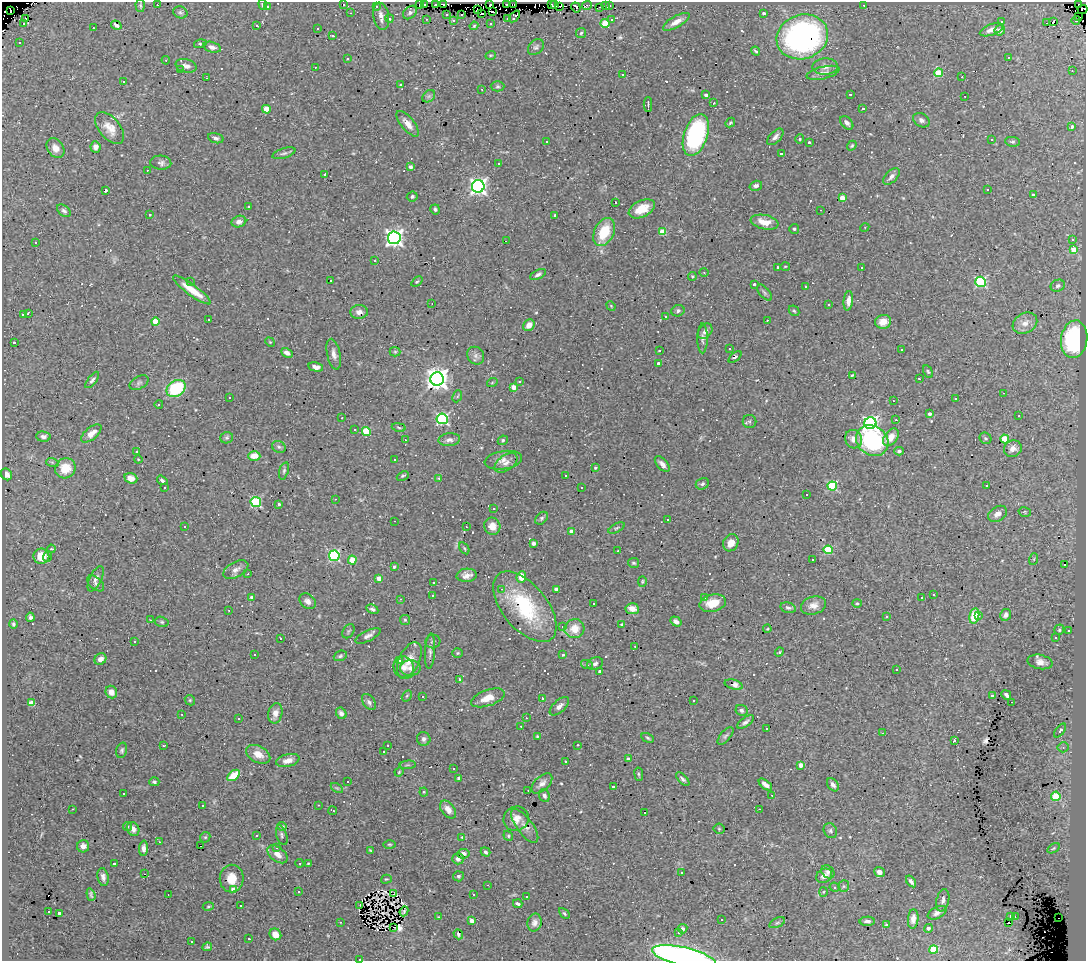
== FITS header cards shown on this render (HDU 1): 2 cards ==
NAXIS1  =                 1084
NAXIS2  =                  959

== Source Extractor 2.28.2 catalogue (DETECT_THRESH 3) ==
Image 1084 x 959 px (HDU 1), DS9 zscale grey, 1 PNG px = 1 image px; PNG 1088 x 963 px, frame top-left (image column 1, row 959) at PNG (2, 2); each listed source drawn as its Kron ellipse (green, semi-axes under 4 px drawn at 4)
Background 3.16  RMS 0.044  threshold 0.131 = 3 sigma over >= 5 px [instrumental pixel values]
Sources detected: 568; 3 with non-positive FLUX_AUTO (blend fragments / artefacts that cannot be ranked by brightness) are neither listed nor drawn; of the other 565, the 500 brightest by FLUX_AUTO listed and drawn (65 fainter detections omitted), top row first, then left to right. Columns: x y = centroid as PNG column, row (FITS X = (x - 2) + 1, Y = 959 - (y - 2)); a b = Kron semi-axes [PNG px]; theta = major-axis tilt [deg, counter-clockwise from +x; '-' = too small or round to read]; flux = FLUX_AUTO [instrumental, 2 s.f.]
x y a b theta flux
343 4 3 2 - 11
419 4 2 2 - 4.1
425 4 3 2 - 4
436 4 3 3 - 4.2
490 4 2 2 - 6.7
507 4 2 2 - 7.5
551 4 3 3 - 12
1079 4 2 2 - 5.7
140 5 6 4 -87 4.6
157 5 3 2 - 29
263 5 5 3 - 5.5
444 5 4 3 - 13
513 5 4 2 - 7
555 5 4 2 - 7
587 5 5 2 - 2.5
609 5 3 3 - 140
864 5 3 2 - 2.4
376 6 3 3 - 14
560 6 2 2 - 6.1
605 6 4 2 - 6.8
267 7 3 3 - 9.1
576 7 5 3 - 43
600 7 3 3 - 36
1082 9 5 3 - 420
477 10 3 2 - 25
11 11 3 3 - 67
180 12 7 6 - 6.2
410 12 8 5 42 7.5
493 12 3 2 - 34
351 13 3 2 - 2.6
481 13 3 3 - 84
763 13 3 3 - 7
447 14 3 3 - 56
462 14 3 3 - 52
381 16 13 8 -80 19
515 16 7 3 51 120
1078 17 4 3 - 52
508 18 3 3 - 44
26 19 3 3 - 660
389 19 4 4 - 5.6
426 19 3 2 - 4.5
453 20 3 3 - 21
611 20 3 3 - 41
1076 20 4 3 - 130
1054 21 3 3 - 650
676 22 15 5 29 20
1001 22 3 3 - 18
24 23 3 3 - 12
491 23 3 3 - 18
605 23 4 4 - 84
1046 23 4 2 - 23
116 25 5 3 - 7.2
257 25 3 2 - 21
474 26 4 3 - 3.1
93 28 3 2 - 8.3
317 28 3 3 - 7.1
991 30 12 5 20 18
1000 30 5 5 - 15
581 33 5 5 - 4.8
332 36 3 2 - 4.6
802 37 26 22 19 870
19 43 3 3 - 9.3
200 44 6 4 14 4.4
212 47 9 5 -17 13
536 47 9 6 46 7.8
756 51 4 2 - 4
491 55 5 3 - 2.9
1008 57 3 3 - 2.8
347 59 3 3 - 20
166 60 4 3 - 2.8
186 66 10 6 -13 15
315 67 3 2 - 7.5
825 67 13 8 3 18
181 69 3 3 - 3.8
1072 71 3 2 - 3.4
823 73 17 6 14 15
938 73 4 4 - 95
623 75 3 2 - 16
962 77 3 2 - 7.3
206 78 3 2 - 4.1
123 81 3 3 - 76
401 85 3 3 - 46
498 86 7 5 -1 5.5
482 89 3 2 - 7.9
850 94 3 2 - 3.1
706 95 4 4 - 11
429 96 7 5 44 7.1
965 96 3 2 - 3.8
714 103 4 3 - 3
648 104 7 2 -90 6.7
266 109 4 4 - 64
863 109 4 4 - 4.5
921 120 9 6 -31 11
730 123 5 3 - 4
847 123 8 5 -47 11
408 124 15 6 -50 25
1072 127 3 3 - 10
110 128 19 10 -51 32
696 135 22 11 71 440
775 137 10 5 46 12
216 138 8 5 -17 6.8
800 139 4 4 - 3.6
992 140 3 3 - 52
546 141 3 3 - 5.2
809 142 3 3 - 4.4
1012 142 7 4 -8 5
852 146 5 4 - 3.8
95 147 6 5 - 15
56 148 11 8 -55 22
284 153 12 5 17 8.1
781 154 3 3 - 6.2
161 163 10 7 -3 11
498 163 3 3 - 7.4
410 167 4 3 - 13
147 170 3 2 - 3.5
325 174 3 2 - 3.1
891 176 10 5 46 13
478 186 6 6 - 1100
756 186 6 5 - 9.9
106 190 3 3 - 17
988 190 3 3 - 4.4
1033 195 4 3 - 4.6
412 197 5 5 - 6.5
842 198 4 4 - 39
615 202 3 3 - 1100
248 207 3 3 - 4.8
435 209 5 4 - 6.3
642 209 14 8 26 58
820 210 3 2 - 16
64 211 8 5 -38 7.6
150 215 4 3 - 3.5
555 215 3 3 - 6.6
239 222 7 5 19 13
765 222 14 7 -11 41
865 227 4 3 - 2.6
794 229 5 5 - 4.7
604 232 15 9 63 95
663 232 4 4 - 72
394 238 6 6 - 1200
1073 239 3 3 - 16
506 241 3 2 - 2.8
36 242 3 2 - 2.9
1074 250 4 4 - 57
375 261 3 3 - 31
785 266 5 3 - 2.6
777 267 3 3 - 8.8
861 267 3 3 - 15
704 272 4 3 - 2.7
538 275 8 4 25 9
692 276 4 4 - 3.5
330 281 3 2 - 7.7
190 282 3 3 - 3.6
417 282 6 4 37 5.1
981 282 5 5 - 300
754 284 3 3 - 6.9
1058 286 7 6 - 7.1
806 287 3 3 - 16
192 290 23 5 -36 55
764 293 10 5 -49 6.4
848 301 10 5 84 21
432 303 3 2 - 6.1
829 305 3 3 - 11
611 306 5 4 - 2.9
678 311 7 5 23 7.6
794 311 6 4 -43 4.6
359 312 9 7 6 16
28 314 4 2 - 7.2
23 315 3 2 - 3.8
665 316 3 3 - 11
208 319 3 3 - 43
767 320 3 2 - 30
155 322 4 4 - 64
883 322 8 7 - 30
1025 323 13 10 30 27
529 325 6 5 - 23
705 331 8 6 52 13
703 338 15 5 90 11
1074 339 19 13 82 310
14 342 3 3 - 13
270 342 5 4 - 3.3
730 349 3 3 - 32
901 349 3 3 - 22
659 350 3 2 - 2.6
395 352 5 5 - 3.7
287 353 6 4 -28 14
334 354 15 6 -77 17
476 356 9 8 - 10
735 357 8 4 40 5
658 363 3 3 - 7.2
316 367 7 4 -12 14
928 371 7 4 -62 4.3
852 375 3 2 - 3
919 378 3 3 - 4.7
437 379 7 6 - 2300
92 380 10 4 52 6.9
520 381 4 2 - 2.5
139 383 10 6 29 7.9
492 383 5 3 - 2.8
514 387 4 4 - 38
176 389 10 8 35 190
1003 393 3 2 - 5.4
457 396 6 4 66 4.9
230 397 3 3 - 44
956 399 3 3 - 14
893 401 3 2 - 6.7
159 404 4 3 - 3.7
930 414 3 3 - 14
1019 416 3 2 - 3.1
342 418 3 2 - 3.7
442 419 5 5 - 420
896 420 3 2 - 21
750 422 7 6 - 6
870 423 6 6 - 770
399 427 7 3 -10 3.6
354 429 3 2 - 3.7
366 431 4 4 - 130
91 433 12 6 40 29
43 437 7 5 -6 12
891 437 10 6 52 32
227 438 6 5 - 4.9
985 438 6 5 - 5.4
854 439 9 8 - 22
1005 439 4 4 - 100
405 440 3 3 - 4.1
449 440 11 6 5 12
503 440 5 4 - 4.9
872 441 17 14 -37 280
279 447 7 5 -27 6.6
1013 449 9 8 - 20
899 451 5 3 - 5.9
137 452 3 3 - 14
254 456 6 5 - 34
138 459 4 3 - 2.4
395 460 3 3 - 42
503 460 19 9 9 25
52 462 6 4 -19 4.3
506 463 13 7 36 17
662 464 9 5 -47 13
65 468 10 10 - 60
595 468 4 3 - 3.2
284 471 9 4 72 5.8
6 474 6 5 - 18
566 475 3 3 - 29
403 476 6 3 24 4.4
131 478 6 5 - 25
439 478 4 3 - 2.9
162 480 5 3 - 6.3
702 484 7 5 26 7
832 486 5 4 - 190
987 486 3 3 - 300
164 488 3 3 - 5.4
581 488 3 3 - 15
806 494 3 3 - 110
335 499 3 2 - 3.3
256 502 5 5 - 280
279 504 3 3 - 4.5
494 508 3 3 - 9.7
1025 512 6 5 - 3.9
998 514 10 7 34 17
541 518 7 5 42 6
668 520 3 3 - 59
394 521 3 2 - 4.8
184 526 3 3 - 6.8
492 526 8 8 - 27
466 527 3 2 - 12
616 528 9 4 27 4.9
571 531 4 3 - 15
534 543 4 3 - 7.9
731 543 9 7 60 28
464 548 6 3 -55 3.7
51 549 4 3 - 4.5
828 550 4 4 - 140
618 551 3 2 - 3.9
41 556 8 8 - 53
334 556 5 5 - 350
47 557 5 4 - 5.1
813 559 3 2 - 3.4
1034 559 6 4 71 3.7
352 560 4 4 - 70
633 563 6 5 - 5.5
1064 565 3 3 - 99
394 567 3 3 - 7.4
236 570 14 7 28 16
248 574 2 2 - 2.4
467 575 10 6 4 18
521 577 6 5 - 32
379 578 4 4 - 30
96 579 14 6 64 14
433 582 3 3 - 21
642 582 5 4 - 3.7
96 583 10 6 -41 9.6
502 589 3 2 - 13
556 589 4 3 - 15
432 595 3 2 - 4.2
933 595 3 3 - 14
252 597 4 3 - 9.8
705 598 3 3 - 7.5
922 598 3 3 - 52
401 599 3 3 - 5.5
308 601 9 7 -42 13
593 603 3 3 - 120
713 603 13 8 14 47
857 603 5 4 - 3.6
813 605 13 9 16 22
525 607 42 22 -51 220
788 608 8 5 -14 7.4
372 609 6 4 -28 7.9
632 609 7 5 -6 18
229 610 3 2 - 4.9
978 615 3 3 - 35
1006 615 6 5 - 11
974 616 8 5 78 29
30 617 4 4 - 7.1
887 617 3 3 - 5.3
150 620 3 2 - 8.6
405 620 5 5 - 3.9
162 622 7 5 -16 5
676 622 6 4 -34 12
13 624 5 4 - 5.6
622 624 4 3 - 6.9
563 627 4 3 - 4.4
574 629 10 9 - 41
767 629 4 3 - 2.5
1059 630 5 5 - 4.9
1068 630 3 3 - 51
348 631 8 5 58 5.6
368 636 14 5 26 11
280 638 2 2 - 2.5
1056 638 3 3 - 7.6
134 641 3 3 - 100
433 641 7 6 - 7
635 646 3 2 - 6.1
430 651 17 5 86 13
779 652 5 4 - 3.3
458 653 5 4 - 3.8
254 654 3 2 - 3.5
563 655 3 3 - 3.1
340 656 7 5 22 5.6
100 659 6 5 - 17
409 660 19 10 64 41
399 661 4 4 - 8.3
1040 662 12 7 -10 19
595 664 8 6 21 10
587 665 6 3 -18 4
404 667 11 10 - 22
410 668 10 8 -1 16
896 670 3 2 - 3.3
600 672 3 3 - 16
460 679 4 3 - 3.6
734 685 9 4 -15 17
111 692 6 5 - 16
1006 695 5 3 - 8
407 696 6 4 58 4.5
422 696 3 3 - 160
992 696 3 3 - 120
488 698 18 8 19 40
542 698 3 3 - 3.5
190 700 5 5 - 4
693 701 2 2 - 2.4
369 702 9 5 -53 9.3
1012 702 2 2 - 2.5
32 703 4 3 - 51
559 706 12 6 43 15
741 710 6 5 - 8.7
275 713 10 7 78 20
341 713 6 5 - 13
182 714 3 2 - 9
239 718 2 2 - 2.8
526 718 3 2 - 4.6
746 722 10 4 34 9
521 726 3 2 - 5.4
766 728 2 2 - 2.6
1060 731 8 4 52 13
883 733 3 2 - 23
537 736 3 3 - 2.6
725 736 10 5 49 7.2
648 738 6 4 -28 4.5
424 739 7 6 - 9.7
954 740 3 3 - 180
388 745 3 2 - 3.1
578 745 3 2 - 14
163 746 3 2 - 3.9
1063 747 5 5 - 4.9
122 750 8 5 74 6
384 752 3 2 - 4.7
258 754 13 8 -28 30
629 759 4 4 - 8.6
288 760 12 6 13 20
566 761 3 2 - 2.9
408 765 8 3 5 4.2
801 765 4 4 - 22
454 769 3 2 - 2.8
399 772 5 4 - 3.1
639 774 7 3 -82 4.1
234 775 7 4 37 63
459 778 3 3 - 6.4
683 779 8 3 -44 6.7
348 781 3 3 - 61
154 782 5 4 - 6
542 783 12 7 43 17
765 785 8 4 -39 13
833 785 7 5 -56 11
614 787 3 3 - 56
337 788 7 4 -33 4.4
528 790 3 2 - 2.8
424 792 4 4 - 3.2
124 794 3 3 - 13
772 795 3 2 - 9.8
544 796 7 5 -65 9.9
1056 796 5 4 - 91
202 805 3 2 - 3.2
318 805 3 2 - 3.5
72 809 3 2 - 5.3
759 809 3 2 - 19
448 810 10 6 -51 21
333 811 4 3 - 11
644 813 3 3 - 36
516 819 13 12 - 27
282 826 5 3 - 5.1
525 826 20 8 -54 22
127 827 4 4 - 5
133 829 7 6 - 14
719 829 5 5 - 3.9
830 831 8 6 -58 7.8
257 835 3 2 - 4.7
282 835 10 5 -72 7.4
508 836 5 4 - 4.2
205 837 5 5 - 4.1
462 837 4 3 - 2.8
159 842 3 2 - 18
389 844 6 3 0 3.1
83 846 6 6 - 16
200 846 3 2 - 28
277 847 4 3 - 6.2
143 848 8 4 88 13
1054 848 7 4 32 4.3
370 850 4 3 - 2.5
485 852 5 4 - 5.2
277 854 11 7 -38 24
463 854 6 5 - 11
458 859 5 5 - 14
300 863 4 3 - 13
308 863 3 2 - 2.8
115 864 3 3 - 510
828 872 7 5 -44 7
879 872 5 5 - 14
681 873 3 2 - 3.9
145 874 3 2 - 5.4
458 876 5 5 - 5.7
824 876 8 6 32 17
103 877 9 5 -80 12
232 879 14 12 88 41
386 879 5 4 - 3.4
911 881 6 4 -53 8.9
488 885 3 2 - 2.5
844 886 6 5 - 5.9
835 887 5 4 - 4.3
233 890 4 4 - 26
299 892 3 3 - 7.4
823 892 5 3 - 3.3
168 894 2 2 - 2.5
394 894 3 2 - 3.1
473 894 3 3 - 40
91 895 6 3 -71 5.9
526 896 3 3 - 24
943 900 11 6 77 11
518 904 5 3 - 6.7
208 906 5 3 - 3.1
240 906 3 3 - 100
360 906 3 2 - 2.5
404 911 5 2 - 4.6
48 912 3 2 - 6.5
59 913 3 3 - 8.5
564 913 6 3 -46 3.8
937 913 10 5 27 12
1010 916 3 3 - 29
1015 916 3 2 - 2.8
439 917 4 3 - 2.8
1058 918 2 2 - 13
721 919 3 3 - 6.1
913 919 10 5 85 16
472 921 4 3 - 24
867 921 8 4 1 11
340 922 3 2 - 3.9
535 923 9 7 78 15
777 923 8 4 23 6.1
1009 923 2 2 - 5.6
886 925 4 4 - 8.3
394 927 3 2 - 27
928 928 4 4 - 7.9
683 929 5 4 - 13
678 932 3 3 - 12
275 934 6 5 - 31
458 934 5 4 - 3.5
249 939 3 2 - 3.3
191 941 3 3 - 31
207 947 5 4 - 4.1
933 949 4 4 - 100
684 957 33 9 -13 1100
359 959 3 2 - 24
At the frame edge (FLAGS 8, measured only in part): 3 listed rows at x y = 1082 9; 684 957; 359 959
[65 fainter detections neither listed nor drawn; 3 non-positive-flux detections neither listed nor drawn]